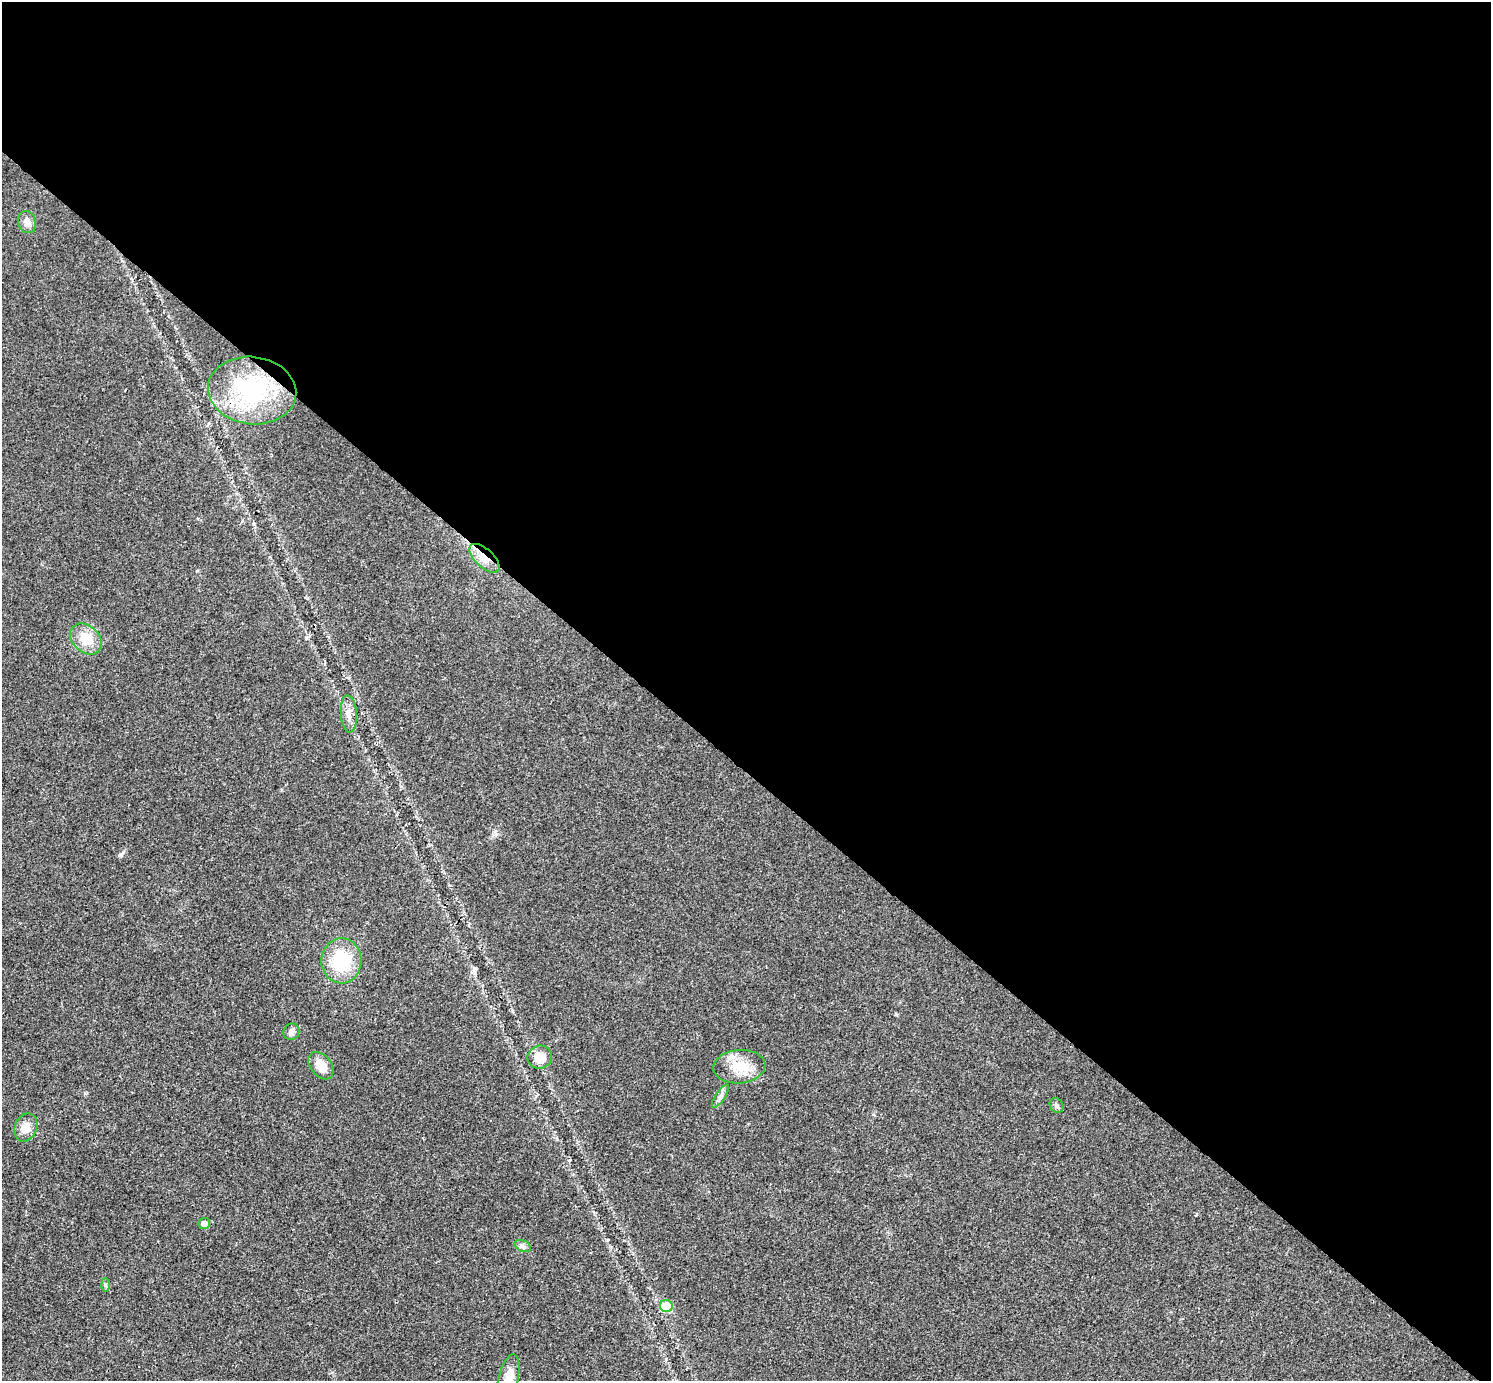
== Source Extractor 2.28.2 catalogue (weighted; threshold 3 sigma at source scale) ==
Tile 3 of 4 x 4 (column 3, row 1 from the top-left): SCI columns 2989-4477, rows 4441-5819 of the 5975 x 5977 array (HDU 1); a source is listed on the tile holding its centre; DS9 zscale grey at full resolution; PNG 1493 x 1383 px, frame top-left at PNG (2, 2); each listed source drawn as its Kron ellipse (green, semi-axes under 4 px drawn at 4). Shown black and unused: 56% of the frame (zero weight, under 3 of 4 exposures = <1% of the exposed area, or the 3 px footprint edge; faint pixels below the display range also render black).
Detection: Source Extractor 2.28.2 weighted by HDU 2 'WHT'; one run over the whole footprint, this tile lists its part. Background 0.021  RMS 0.0056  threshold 0.025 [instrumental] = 3 sigma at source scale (4.5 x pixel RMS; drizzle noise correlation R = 1.50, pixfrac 1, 0.05/0.05 arcsec/px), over >= 5 px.
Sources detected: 18; all 18 listed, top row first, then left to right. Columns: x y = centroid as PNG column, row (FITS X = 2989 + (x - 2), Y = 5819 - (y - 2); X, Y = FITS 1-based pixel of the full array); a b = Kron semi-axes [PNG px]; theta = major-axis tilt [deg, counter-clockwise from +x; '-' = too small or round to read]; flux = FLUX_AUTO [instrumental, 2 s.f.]
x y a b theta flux
27 222 11 9 -70 3.8
252 391 44 33 -7 57
484 558 19 9 -43 6.7
86 639 18 13 -42 12
349 714 18 8 -85 4.7
341 961 22 20 89 28
291 1032 8 8 - 2.6
540 1057 12 11 - 7.2
321 1066 15 10 -52 8
739 1067 26 16 5 13
720 1096 13 4 57 2
1056 1105 8 6 -51 1.5
26 1127 14 11 66 5.9
204 1223 6 5 - 3.3
523 1246 9 5 -24 1.6
105 1285 6 4 -89 0.9
666 1306 6 6 - 16
508 1379 26 10 78 9.7
Overlapping masked pixels (flux is a lower limit): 1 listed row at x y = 484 558
Isophote crosses this tile's border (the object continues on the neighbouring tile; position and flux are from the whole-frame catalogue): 1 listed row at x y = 508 1379
Unlisted compact peaks at least as high as the median listed source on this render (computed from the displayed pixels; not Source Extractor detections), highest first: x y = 121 854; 896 1014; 496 834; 197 571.